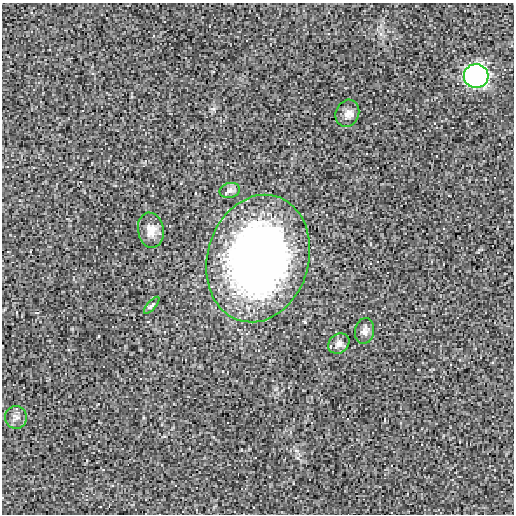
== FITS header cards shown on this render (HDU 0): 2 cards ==
NAXIS1  =                  512 / length of data axis 1
NAXIS2  =                  512 / length of data axis 2

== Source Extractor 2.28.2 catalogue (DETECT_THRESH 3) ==
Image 512 x 512 px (HDU 0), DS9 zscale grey, 1 PNG px = 1 image px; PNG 516 x 516 px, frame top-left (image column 1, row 512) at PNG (2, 3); each listed source drawn as its Kron ellipse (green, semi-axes under 4 px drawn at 4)
Background 0.00144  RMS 0.016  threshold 0.0482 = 3 sigma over >= 5 px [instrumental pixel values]
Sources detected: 9; all 9 listed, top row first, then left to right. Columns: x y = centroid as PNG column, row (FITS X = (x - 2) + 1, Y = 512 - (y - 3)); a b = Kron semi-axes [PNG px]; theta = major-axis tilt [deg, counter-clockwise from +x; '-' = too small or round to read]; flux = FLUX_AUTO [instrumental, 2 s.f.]
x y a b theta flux
476 76 12 12 - 560
347 113 14 11 66 8
230 190 10 7 13 4.3
151 230 18 13 -80 12
258 259 65 50 74 680
152 305 10 4 49 2.2
365 331 13 9 80 5.6
339 344 11 9 37 5.6
16 417 11 11 - 5.6